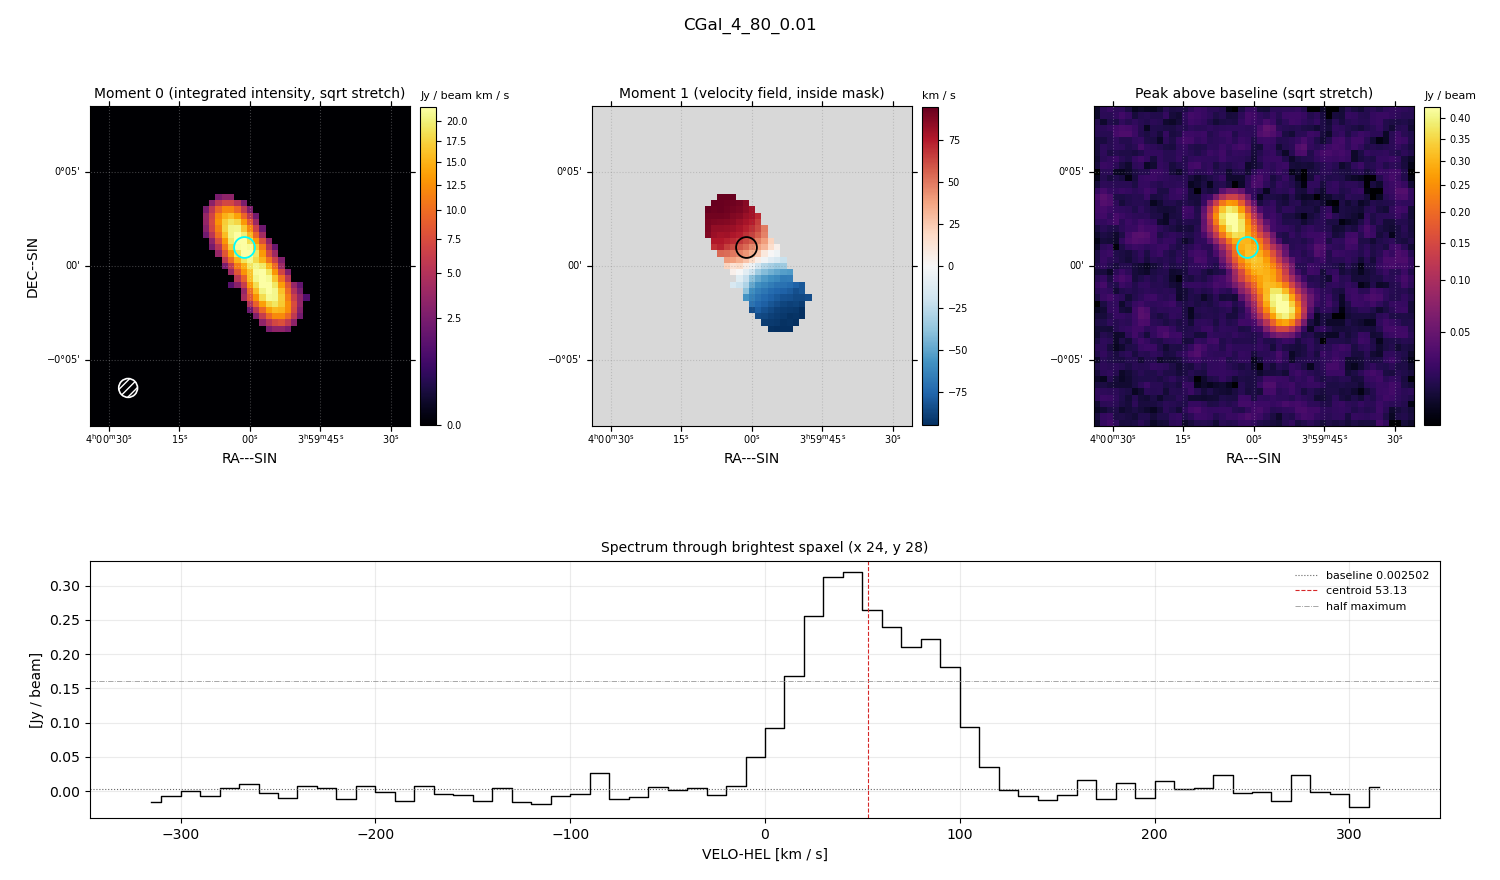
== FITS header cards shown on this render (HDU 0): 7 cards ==
OBJECT  = 'CGal_4_80_0.01'
BUNIT   = 'JY/BEAM '           /
CTYPE1  = 'RA---SIN'           /
CTYPE2  = 'DEC--SIN'           /
CTYPE3  = 'VELO-HEL'           /
NAXIS3  =                   64 / length of data axis 3
CUNIT3  = 'km/s    '           /

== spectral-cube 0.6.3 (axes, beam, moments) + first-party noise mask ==
SpectralCube HDU 0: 64 channels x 51 x 51 spaxels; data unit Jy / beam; figure title: CGal_4_80_0.01
Units: BUNIT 'JY/BEAM' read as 'Jy/beam' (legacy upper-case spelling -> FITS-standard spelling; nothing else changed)
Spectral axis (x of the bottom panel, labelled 'VELO-HEL [km / s]'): -315 .. 315 km / s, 64 channels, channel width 10 km / s
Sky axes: RA---SIN/DEC--SIN; field 17' x 17' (20 arcsec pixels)
Beam (drawn as the hatched ellipse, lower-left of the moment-0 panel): BMAJ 60 arcsec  BMIN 60 arcsec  BPA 0 deg
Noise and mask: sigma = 1.0e-02 Jy / beam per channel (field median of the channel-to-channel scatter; agrees with the line-free scatter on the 2407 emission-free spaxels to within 1%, no correlation factor applied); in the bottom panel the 52 channels outside the line scatter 0.013 Jy / beam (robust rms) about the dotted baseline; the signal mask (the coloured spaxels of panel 2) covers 7% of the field
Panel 1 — Moment 0 (line voxels x channel width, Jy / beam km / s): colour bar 0 .. 21.9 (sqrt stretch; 0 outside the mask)
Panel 2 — Moment 1 (intensity-weighted velocity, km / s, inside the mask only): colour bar -95 .. 95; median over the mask -2
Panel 3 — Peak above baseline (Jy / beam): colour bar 0.0143 .. 0.428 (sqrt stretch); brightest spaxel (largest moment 0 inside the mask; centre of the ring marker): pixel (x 24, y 28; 0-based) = FK5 04h00m02s +00d01m00s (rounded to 2 s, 20 arcsec steps: no finer than the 20 arcsec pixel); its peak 0.317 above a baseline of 0.002502
Panel 4 — spectrum at that spaxel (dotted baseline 0.002502 Jy / beam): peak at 45 km / s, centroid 53.13 km / s (red dashed line; intensity-weighted over the run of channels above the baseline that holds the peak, -20 .. 120 km / s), W50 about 90 km / s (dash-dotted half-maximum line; edge to edge of the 9 channels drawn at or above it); detected line -10 .. 110 km / s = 12 of 64 channels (19%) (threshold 4 sigma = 0.04 Jy / beam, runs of >= 3 channels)